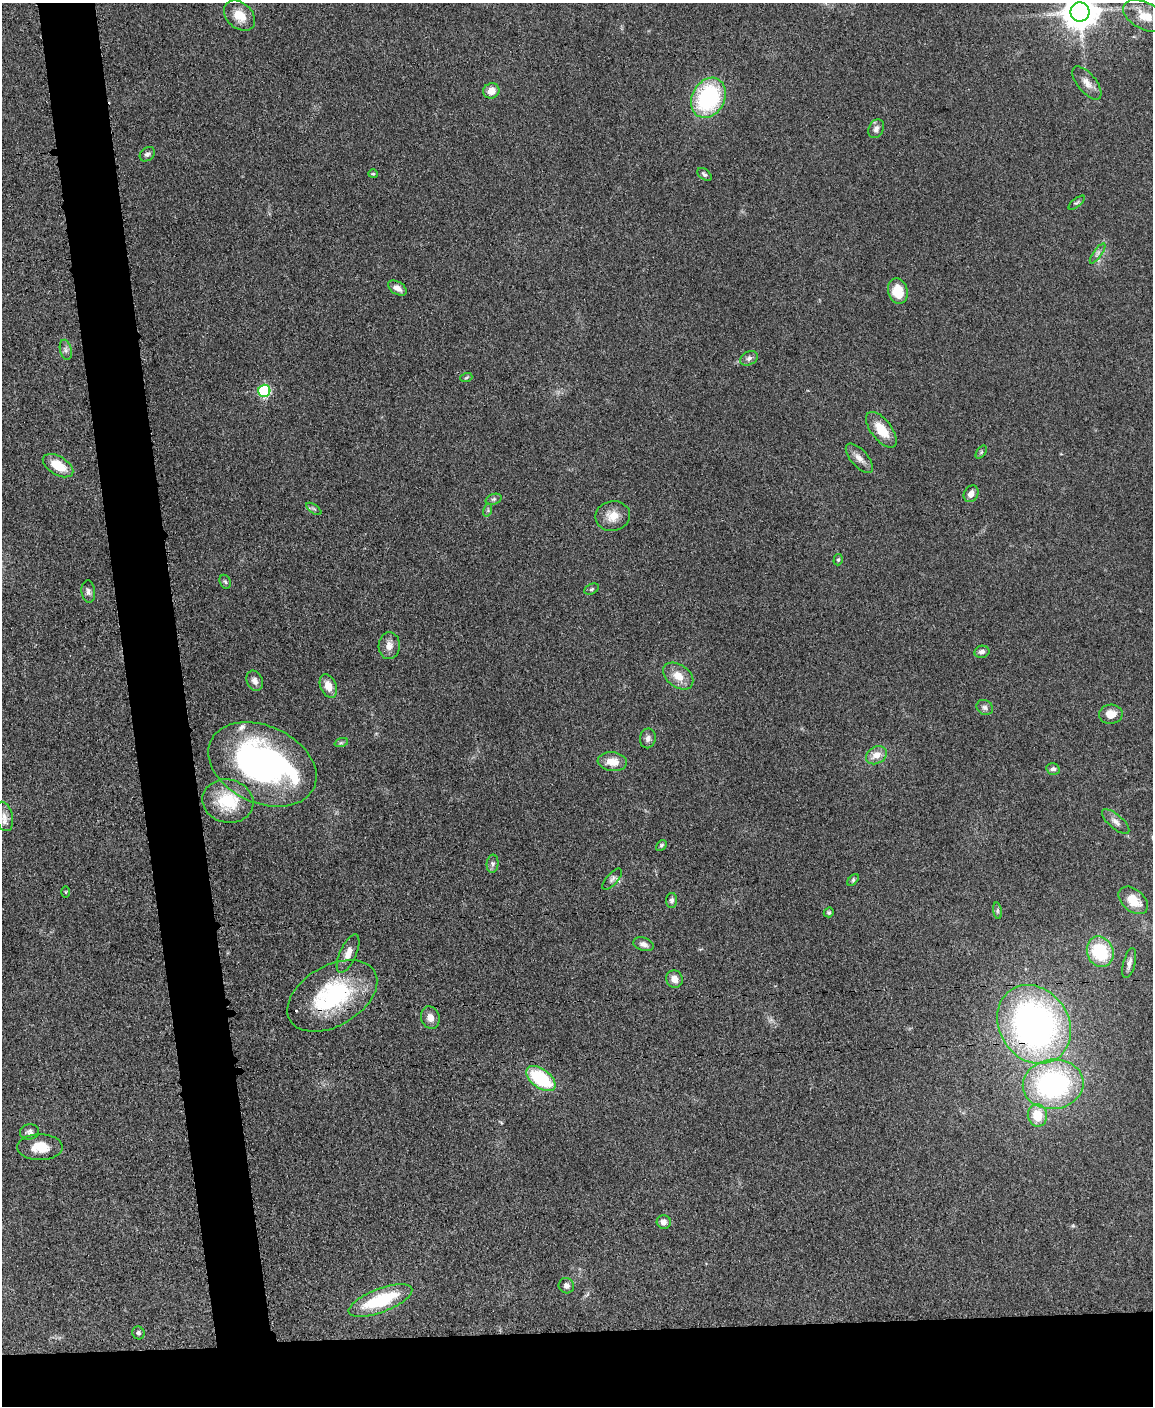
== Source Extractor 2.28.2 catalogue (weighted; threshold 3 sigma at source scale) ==
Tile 11 of 4 x 3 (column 3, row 3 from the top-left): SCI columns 2305-3455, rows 246-1649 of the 4612 x 4594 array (HDU 1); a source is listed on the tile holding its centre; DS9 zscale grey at full resolution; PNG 1155 x 1408 px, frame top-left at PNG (2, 3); each listed source drawn as its Kron ellipse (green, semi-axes under 4 px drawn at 4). Shown black and unused: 10% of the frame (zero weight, under 3 of 5 exposures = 1% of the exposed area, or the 3 px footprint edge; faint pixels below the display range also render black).
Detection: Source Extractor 2.28.2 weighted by HDU 2 'WHT'; one run over the whole footprint, this tile lists its part. Background 0.0654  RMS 0.0062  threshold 0.0279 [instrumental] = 3 sigma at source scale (4.5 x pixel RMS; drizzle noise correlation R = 1.50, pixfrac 1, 0.05/0.05 arcsec/px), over >= 5 px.
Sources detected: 76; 2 inside a brighter object's white glare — neither listed nor drawn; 1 inside a brighter listed object's ellipse — not listed separately; the other 73 listed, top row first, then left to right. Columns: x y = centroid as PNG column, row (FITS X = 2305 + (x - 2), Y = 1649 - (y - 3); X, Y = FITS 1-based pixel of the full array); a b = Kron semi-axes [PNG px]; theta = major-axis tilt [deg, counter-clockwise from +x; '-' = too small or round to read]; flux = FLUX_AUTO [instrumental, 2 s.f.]
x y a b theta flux
1080 12 9 9 - 1400
239 16 18 12 -42 9.8
1145 16 24 13 -27 11
1087 83 20 9 -51 5.5
491 91 8 7 - 6.9
708 98 21 16 62 70
876 129 10 7 62 2.7
147 154 8 6 42 1.9
373 174 5 4 - 0.75
704 174 8 5 -38 1.5
1077 203 10 4 39 1.2
1098 253 12 4 54 1.9
397 288 10 6 -33 4.2
898 291 13 9 -74 15
66 350 10 6 -77 2.1
749 358 9 6 28 2.3
466 378 6 3 19 0.78
264 391 6 6 - 62
881 430 21 10 -52 13
981 452 7 4 54 1.1
859 458 18 8 -48 4.7
58 466 17 9 -31 15
971 494 9 7 60 4.1
493 499 8 5 20 1.5
314 509 9 4 -35 1.3
488 510 6 4 73 1
613 516 17 15 10 8.8
838 560 6 4 73 0.94
225 582 7 5 -66 1.1
591 589 7 5 27 1.1
88 592 11 7 -84 2.3
389 646 13 10 87 4.9
982 652 8 6 12 2.4
678 676 17 11 -36 8.8
255 681 10 7 -65 3.1
328 686 12 8 -67 6.8
985 707 9 7 -30 2
1111 714 12 9 2 7.3
648 738 10 8 80 2.4
341 743 7 4 18 1.2
876 755 11 8 30 5.8
612 762 15 9 -6 8.5
262 764 57 38 -24 180
1053 769 7 5 -14 1.8
228 801 26 21 -12 27
4 816 15 8 -75 5.2
1116 821 17 7 -40 3.6
661 845 6 4 42 1
492 864 9 6 85 1.8
612 879 13 5 49 2.1
853 880 7 4 46 1.1
65 892 6 4 89 0.7
672 900 7 5 89 1.8
1133 900 17 11 -40 13
997 911 8 4 -82 1.2
829 912 5 4 - 0.95
643 944 10 6 -17 2.8
1100 952 15 13 -66 34
348 954 20 8 66 6.5
1129 963 15 6 76 3.3
674 979 9 8 - 4.5
332 996 49 30 30 69
430 1018 11 9 -71 4.9
1034 1024 41 34 -56 240
541 1079 17 9 -37 42
1053 1084 30 25 7 110
1037 1115 11 9 -80 14
29 1132 9 7 7 2.4
40 1147 22 13 0 12
664 1222 7 6 - 3.2
566 1286 8 7 - 3
380 1301 34 11 21 38
138 1333 6 6 - 1.6
Overlapping masked pixels (flux is a lower limit): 2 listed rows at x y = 332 996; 1034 1024
Isophote crosses this tile's border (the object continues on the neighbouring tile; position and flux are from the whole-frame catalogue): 1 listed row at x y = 1080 12